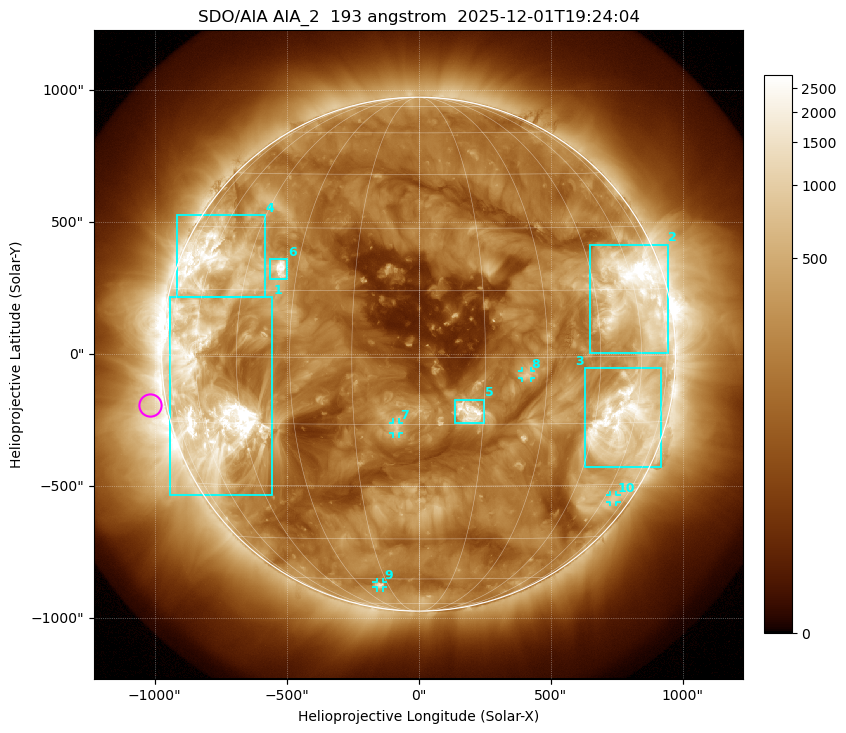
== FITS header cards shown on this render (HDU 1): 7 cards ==
TELESCOP= 'SDO/AIA '           / For AIA: SDO/AIA
INSTRUME= 'AIA_2   '           / For AIA: AIA_ATA1, AIA_ATA2, AIA_ATA3 or AIA_AT
WAVELNTH=                  193 / [angstrom] Wavelength
WAVEUNIT= 'angstrom'           / Wavelength unit: angstrom
DATE-OBS= '2025-12-01T19:24:04.843' / [ISO] Date when observation started; ISO 8
CTYPE1  = 'HPLN-TAN'           / CTYPE1: HPLN
CTYPE2  = 'HPLT-TAN'           / CTYPE2: HPLT

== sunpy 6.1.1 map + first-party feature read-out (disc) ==
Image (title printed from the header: SDO/AIA AIA_2  193 angstrom  2025-12-01T19:24:04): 1024 x 1024 px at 2.4 arcsec/px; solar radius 974 arcsec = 406 px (full disc in frame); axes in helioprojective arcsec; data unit not stated in the header (colour bar unlabelled)
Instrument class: DISC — disc imager (sunpy class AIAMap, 193 A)
Bright regions (active regions / flare kernels): reference = the median radial profile (limb darkening/brightening removed); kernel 9 px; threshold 5 sigma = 522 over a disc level ~193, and >= 1.15x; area >= 12 px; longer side >= 10 px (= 24 arcsec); searched inside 0.97 R_sun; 10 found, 10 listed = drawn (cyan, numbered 1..; 4 of them under ~33 arcsec drawn as corner ticks so the feature stays visible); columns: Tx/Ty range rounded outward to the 5 arcsec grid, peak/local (2 s.f.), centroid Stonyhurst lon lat
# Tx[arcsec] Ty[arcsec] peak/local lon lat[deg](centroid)
1 -945..-555 -535..215 24 -56 -10
2 650..945 5..415 19 +59 +14
3 630..920 -430..-50 13 +55 -15
4 -915..-580 215..525 11 -58 +21
5 140..250 -265..-170 15 +12 -12
6 -565..-500 280..360 16 -35 +20
7 -95..-75 -300..-260 5.2 -5 -16
8 390..425 -90..-65 5.5 +25 -4
9 -160..-135 -885..-865 5.2 -19 -63
10 725..750 -560..-535 3.2 +65 -34
Off-limb structures (1.02-1.3 R_sun): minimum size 162 px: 2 found; the strongest spans PA ~65..135 deg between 1.02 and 1.3 R_sun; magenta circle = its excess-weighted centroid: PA ~100 deg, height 1.07 R_sun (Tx ~-1020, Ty ~-195 arcsec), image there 2.8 x the reference